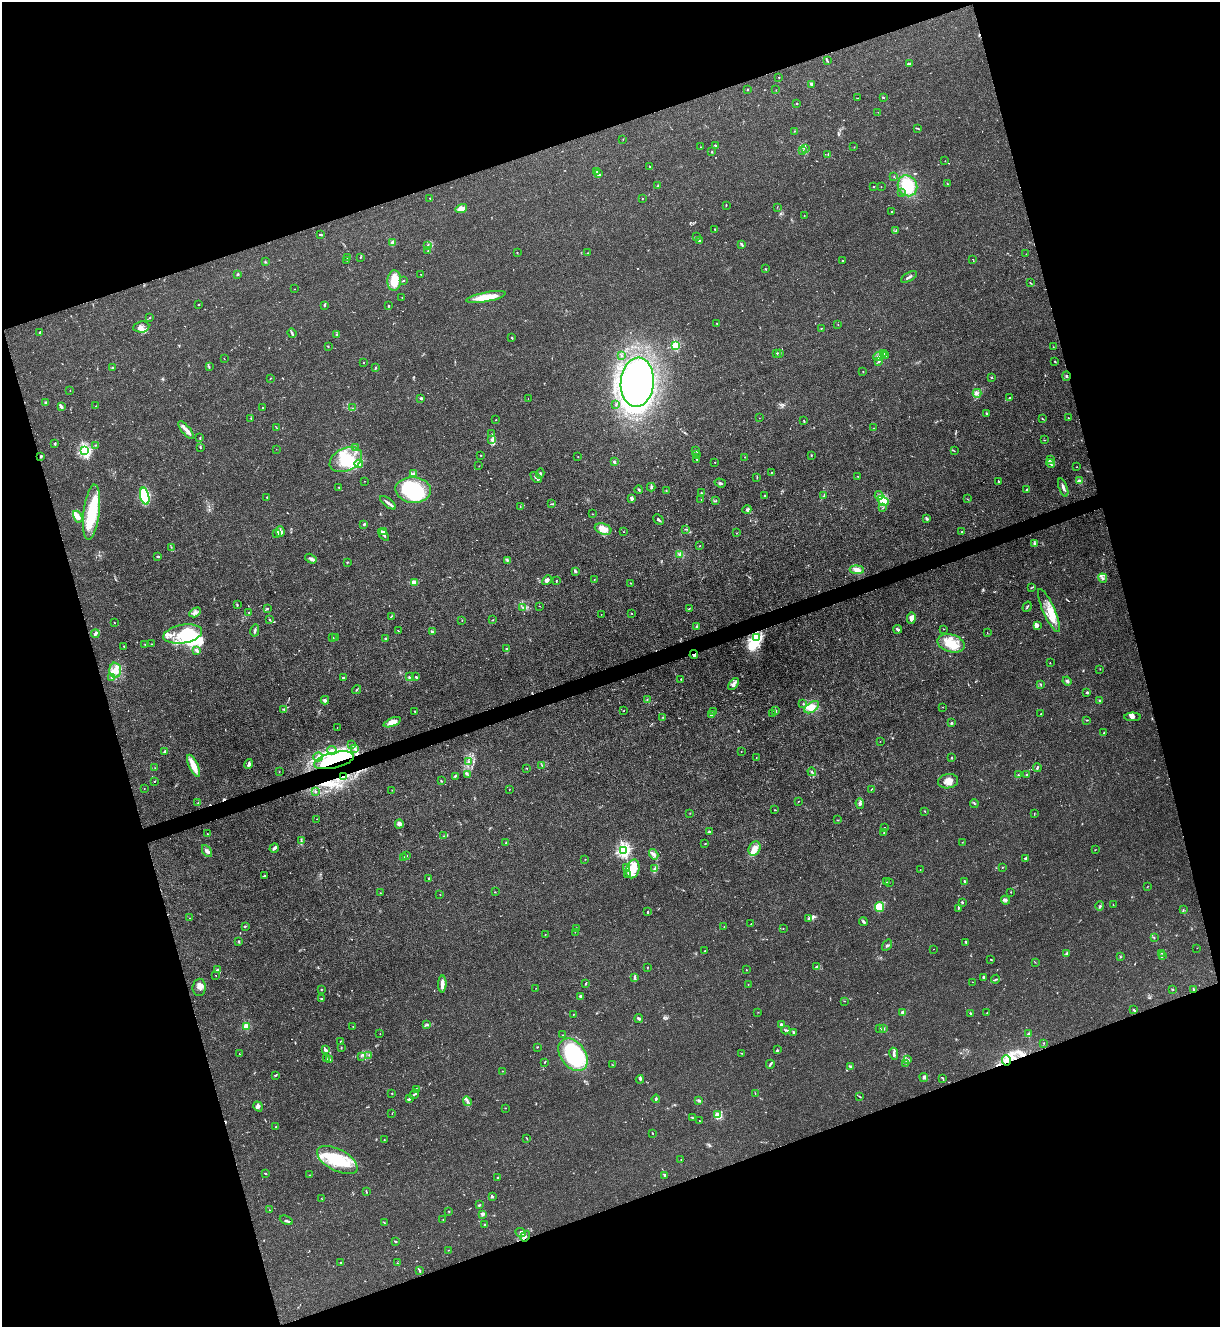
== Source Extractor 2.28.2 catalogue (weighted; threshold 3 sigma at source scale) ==
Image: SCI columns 146-5016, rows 5-5301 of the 5287 x 5305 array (HDU 1 of 3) = the unmasked area's bounding box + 8 px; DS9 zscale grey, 4 x 4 block average (1 PNG px = mean of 4 x 4 image px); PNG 1222 x 1329 px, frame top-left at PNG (2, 2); each listed source drawn as its Kron ellipse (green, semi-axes under 4 px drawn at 4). Shown black and unused: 37% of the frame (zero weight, under 3 of 4 exposures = <1% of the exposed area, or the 3 px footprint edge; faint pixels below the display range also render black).
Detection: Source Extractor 2.28.2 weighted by HDU 2 'WHT'. Background 0.0313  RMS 0.0027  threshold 0.0121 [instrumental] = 3 sigma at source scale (4.5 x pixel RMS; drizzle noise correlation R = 1.50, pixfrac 1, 0.05/0.05 arcsec/px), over >= 5 px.
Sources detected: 716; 4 too faint to see at this stretch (4 x 4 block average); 14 inside a brighter object's white glare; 8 cosmic-ray / hot-pixel residue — neither listed nor drawn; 34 coinciding with a brighter row at this scale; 72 inside a brighter listed object's ellipse — not listed separately; of the other 584, all 500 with FLUX_AUTO >= 0.406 (the completeness limit of this list) listed and drawn (84 fainter detections not listed), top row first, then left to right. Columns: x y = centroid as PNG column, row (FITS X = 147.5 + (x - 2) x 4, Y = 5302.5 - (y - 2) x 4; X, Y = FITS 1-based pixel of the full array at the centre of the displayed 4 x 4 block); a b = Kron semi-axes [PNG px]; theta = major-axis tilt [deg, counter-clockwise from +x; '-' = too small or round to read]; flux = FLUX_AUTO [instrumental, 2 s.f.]
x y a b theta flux
827 61 3 2 - 1.9
910 64 2 2 - 0.64
779 77 2 2 - 1.2
811 84 4 3 - 2.1
747 89 2 2 - 0.9
776 90 2 2 - 0.41
883 97 3 2 - 1.7
857 98 2 2 - 0.59
797 104 2 2 - 2.2
878 112 2 2 - 0.47
918 128 3 2 - 1.2
794 131 2 2 - 0.53
623 139 2 2 - 0.43
716 145 4 2 - 2.5
701 147 2 2 - 0.49
854 147 2 2 - 0.57
806 148 2 2 - 0.88
802 150 2 2 - 0.86
712 152 2 2 - 1.1
828 154 2 2 - 1.1
945 161 2 2 - 0.47
649 166 2 2 - 0.69
597 171 2 2 - 0.82
598 174 4 2 - 7.6
894 177 3 2 - 0.71
947 183 3 2 - 0.81
657 186 2 2 - 0.66
907 186 11 9 -59 49
874 187 2 2 - 0.68
881 187 2 2 - 0.48
901 193 2 2 - 0.94
430 198 2 2 - 0.96
642 198 2 2 - 0.62
726 205 2 2 - 1.1
777 207 2 2 - 0.5
461 209 6 4 17 11
891 212 2 2 - 0.93
804 216 2 2 - 0.5
715 229 2 2 - 1.1
896 231 3 2 - 2
320 234 3 2 - 1.9
697 236 2 2 - 0.41
699 241 3 2 - 1.2
392 243 2 2 - 33
741 244 3 2 - 1.9
428 245 3 2 - 1.2
428 250 2 2 - 0.64
517 252 2 2 - 0.53
587 253 2 2 - 0.46
1026 254 2 2 - 0.55
360 257 2 2 - 0.91
347 258 2 2 - 0.52
973 259 2 2 - 0.42
347 260 2 2 - 0.49
843 260 2 2 - 0.79
265 261 3 2 - 1.2
766 269 3 2 - 0.82
238 274 2 2 - 6.9
421 274 2 2 - 0.44
909 277 9 2 29 3.5
394 281 10 7 87 32
403 281 3 2 - 0.99
1030 283 3 2 - 0.95
294 289 2 2 - 0.5
402 297 2 2 - 0.65
486 297 20 4 10 33
199 305 2 2 - 0.84
324 305 3 2 - 1.7
388 305 3 2 - 1
150 317 2 2 - 0.85
717 323 2 2 - 1.2
838 324 2 2 - 0.68
141 327 8 5 7 7.8
821 328 2 2 - 0.81
40 333 2 2 - 5.2
292 333 5 2 - 2.7
337 334 3 2 - 1.1
512 338 3 2 - 1
675 345 2 2 - 130
328 346 2 2 - 0.89
1053 347 2 2 - 0.5
777 353 3 2 - 1.3
779 353 2 2 - 0.87
884 354 3 2 - 2.1
622 356 2 2 - 0.69
878 356 5 3 - 3.8
885 356 2 2 - 1.2
224 358 2 2 - 0.44
879 361 4 3 - 2.5
1055 361 3 2 - 0.92
363 362 2 2 - 1.9
209 367 2 2 - 0.83
113 368 2 2 - 1.4
375 368 3 2 - 1.2
863 372 2 2 - 0.75
1066 376 4 2 - 1.3
991 377 3 2 - 0.83
270 378 2 2 - 0.87
637 382 25 16 85 380
70 391 2 2 - 0.52
977 393 4 3 - 3.6
421 398 3 2 - 2.4
1010 398 3 2 - 1.1
528 399 2 2 - 0.65
46 403 3 2 - 2.1
616 405 2 2 - 0.49
96 406 2 2 - 0.83
61 407 4 2 - 2.3
263 408 2 2 - 0.8
353 408 3 2 - 0.73
987 414 4 2 - 1.4
251 418 2 2 - 0.47
759 418 2 2 - 0.42
1042 418 2 2 - 0.72
1068 418 2 2 - 0.73
496 419 2 2 - 0.59
803 420 2 2 - 0.49
276 428 3 2 - 0.69
873 428 2 2 - 0.49
186 430 11 3 -51 8.9
491 434 2 2 - 0.92
200 438 3 2 - 0.65
491 439 4 2 - 2
1045 440 2 2 - 0.73
55 444 2 2 - 2.1
95 445 2 2 - 0.69
200 447 2 2 - 0.77
356 448 2 2 - 1.9
276 449 2 2 - 0.42
85 451 2 2 - 300
696 451 3 2 - 0.79
954 451 2 2 - 0.45
697 454 3 2 - 0.76
480 455 2 2 - 0.98
811 455 2 2 - 0.83
41 456 3 2 - 1.8
578 457 2 2 - 0.79
745 457 2 2 - 0.53
697 459 2 2 - 0.94
1051 459 3 2 - 1.6
346 460 17 11 25 53
614 462 2 2 - 13
715 462 2 2 - 0.56
1051 463 5 2 - 3.4
359 464 4 3 - 4.1
479 466 2 2 - 0.59
1077 467 2 2 - 0.55
540 473 5 2 - 3.4
771 473 2 2 - 0.97
413 474 3 2 - 2.5
858 476 2 2 - 0.59
536 477 6 2 -45 4.2
757 477 3 2 - 0.94
364 481 2 2 - 0.54
999 481 2 2 - 0.92
1079 481 2 2 - 33
720 483 5 2 - 2.6
339 487 2 2 - 2.7
651 487 4 2 - 2.2
1063 488 9 2 -70 6.5
1027 489 2 2 - 6.3
413 490 18 13 -4 74
639 490 4 2 - 1.8
666 491 2 2 - 1.5
702 493 2 2 - 0.92
764 495 2 2 - 1.3
879 495 4 2 - 3.2
145 496 8 4 -77 130
823 496 2 2 - 1.1
267 497 2 2 - 1.2
632 498 4 3 - 3.5
701 499 2 2 - 0.45
967 499 2 2 - 0.45
716 500 2 2 - 0.82
883 501 6 4 -32 18
388 503 9 2 -37 5.8
551 504 3 2 - 1.3
520 506 2 2 - 0.62
883 508 3 2 - 0.82
747 509 4 3 - 3.9
92 512 28 8 83 73
592 514 2 2 - 0.59
78 517 6 4 -62 14
926 518 3 2 - 2.1
658 520 6 2 -43 2.7
364 524 3 2 - 1.7
603 529 8 5 -18 19
685 529 2 2 - 0.92
280 532 5 3 - 4.2
383 532 3 2 - 6.9
623 532 2 2 - 0.45
962 532 2 2 - 3.3
277 533 3 2 - 1.3
737 533 2 2 - 0.51
384 535 7 2 -52 4.5
1034 543 4 2 - 2.5
700 546 2 2 - 0.65
171 547 2 2 - 0.61
680 554 3 2 - 4.3
158 556 4 2 - 1.6
311 559 6 3 -32 3.9
507 560 2 2 - 1.1
347 562 2 2 - 0.67
857 570 7 4 -6 9
575 571 4 2 - 3.3
1103 578 5 2 - 2.8
594 579 2 2 - 0.68
547 580 5 4 - 4.9
556 580 3 2 - 1
414 582 4 3 - 7
631 583 2 2 - 0.48
1031 588 2 2 - 0.88
237 605 3 2 - 1.3
540 606 2 2 - 0.42
523 607 3 2 - 0.86
1027 607 5 2 - 1.9
267 608 3 2 - 2
689 609 3 2 - 0.83
1049 610 23 6 -66 26
195 612 6 3 31 4.5
249 612 2 2 - 0.7
632 613 2 2 - 0.74
601 614 2 2 - 0.44
391 616 2 2 - 0.78
911 618 6 4 85 8.3
269 620 2 2 - 1.2
462 620 2 2 - 0.77
493 620 2 2 - 0.42
114 622 2 2 - 0.92
1037 626 4 3 - 2.6
697 627 3 2 - 1.9
898 629 4 2 - 3.7
944 629 2 2 - 0.52
255 631 6 2 76 2.7
398 631 2 2 - 0.68
433 632 4 2 - 1.5
987 633 2 2 - 0.55
95 634 4 2 - 5
183 634 19 9 10 85
333 637 2 2 - 0.52
335 638 2 2 - 1.3
385 638 3 2 - 1.5
756 638 2 2 - 340
951 643 14 8 -16 29
145 644 3 2 - 0.73
152 644 2 2 - 0.62
124 646 2 2 - 1.3
506 649 2 2 - 1.6
197 650 4 2 - 4.8
694 655 4 3 - 4.1
1050 663 2 2 - 1.6
1100 669 2 2 - 0.45
115 670 8 6 -88 12
409 677 3 2 - 1.4
416 677 3 2 - 1.3
112 678 2 2 - 0.99
343 678 2 2 - 13
681 679 3 2 - 0.55
1067 681 4 3 - 3
733 684 7 3 55 5.6
1041 684 2 2 - 0.96
356 690 4 2 - 1.4
1087 692 2 2 - 9.5
325 700 4 3 - 3.3
647 700 2 2 - 0.44
1100 701 2 2 - 0.73
803 704 3 2 - 0.71
812 707 8 5 36 12
942 707 2 2 - 0.53
284 710 3 2 - 0.47
624 710 2 2 - 0.67
415 711 3 2 - 1.8
776 711 3 2 - 1.9
713 712 2 2 - 0.92
773 713 3 2 - 0.85
711 714 3 2 - 1.7
1041 714 2 2 - 2.8
663 717 2 2 - 0.6
1133 717 8 3 0 3.6
1087 720 2 2 - 0.98
392 722 9 4 21 21
951 723 2 2 - 2.5
337 728 2 2 - 0.41
1104 733 2 2 - 0.68
880 741 2 2 - 0.49
351 745 3 2 - 0.94
355 749 2 2 - 1.6
332 750 5 4 - 5.7
741 751 2 2 - 0.43
165 752 2 2 - 19
318 757 5 2 - 2.8
756 757 2 2 - 0.56
951 758 2 2 - 1.7
334 760 20 7 13 82
469 761 3 2 - 2.2
249 764 5 3 - 3.9
542 765 3 2 - 0.84
193 766 12 4 -65 23
1037 767 4 2 - 2.3
155 768 2 2 - 1.2
527 768 2 2 - 0.61
279 772 2 2 - 0.57
812 772 4 2 - 1.8
468 775 2 2 - 0.74
1018 775 2 2 - 0.92
1026 775 2 2 - 1.2
455 776 3 2 - 1.4
343 777 3 2 - 2.3
154 781 2 2 - 0.61
441 781 2 2 - 1.4
948 781 10 7 7 14
144 789 2 2 - 0.54
871 789 2 2 - 0.65
392 790 2 2 - 0.44
509 790 2 2 - 0.47
315 791 2 2 - 1.2
798 801 2 2 - 0.78
198 803 2 2 - 0.56
860 803 5 3 - 3.7
974 804 4 2 - 1.5
775 810 2 2 - 0.6
925 811 2 2 - 0.99
690 813 2 2 - 0.61
1034 814 2 2 - 0.52
317 819 2 2 - 1.1
837 820 2 2 - 0.97
399 824 4 4 - 4
885 828 2 2 - 2.3
709 832 2 2 - 3.4
884 833 2 2 - 0.88
207 834 2 2 - 1.1
444 836 3 2 - 1.1
301 841 3 2 - 1.8
506 842 3 2 - 0.87
962 842 2 2 - 0.57
705 844 2 2 - 0.74
274 848 5 2 - 4.1
754 848 7 5 66 11
624 850 2 2 - 360
1095 850 3 2 - 0.49
207 851 6 3 -58 4.6
654 854 6 2 -56 3.5
406 856 2 2 - 0.78
404 857 2 2 - 1.4
1026 858 3 2 - 3.4
585 859 2 2 - 0.64
1002 867 2 2 - 0.78
627 868 2 2 - 0.92
633 869 9 6 75 19
655 869 3 2 - 2.3
920 870 2 2 - 0.59
627 875 3 2 - 1.6
264 876 3 2 - 1.4
429 878 2 2 - 2.1
965 881 2 2 - 2.3
886 882 2 2 - 0.44
889 883 2 2 - 0.42
1147 886 2 2 - 0.55
495 892 2 2 - 1
1011 892 2 2 - 0.67
380 893 2 2 - 0.44
440 894 2 2 - 0.92
1006 900 4 3 - 3.3
962 902 2 2 - 2.2
1113 905 2 2 - 0.79
1100 906 5 2 - 2.1
879 907 5 4 - 30
958 908 3 2 - 1.3
1183 910 2 2 - 0.91
648 912 2 2 - 2.7
190 918 2 2 - 0.44
808 919 3 2 - 1.2
863 922 5 3 - 2.3
751 924 2 2 - 0.57
245 926 2 2 - 1.6
724 927 2 2 - 0.65
576 928 2 2 - 0.54
783 929 2 2 - 0.42
575 932 2 2 - 0.46
545 934 2 2 - 0.45
1154 938 2 2 - 0.68
239 941 3 2 - 1.1
966 942 3 2 - 1.9
887 945 6 2 57 2.3
1197 948 2 2 - 0.42
933 949 2 2 - 0.41
705 951 2 2 - 0.83
1067 953 3 2 - 4.5
1162 953 2 2 - 0.57
1163 955 3 2 - 0.56
1120 957 3 2 - 1.1
991 960 3 2 - 0.81
1035 962 2 2 - 0.65
817 967 3 2 - 1.7
648 968 2 2 - 0.61
218 970 4 2 - 2
746 970 2 2 - 0.48
216 975 2 2 - 0.59
984 977 2 2 - 2.4
635 978 3 2 - 1.3
996 979 4 2 - 1.4
972 982 2 2 - 0.49
586 983 3 2 - 1.7
442 984 8 3 88 13
748 984 2 2 - 0.58
199 987 9 6 83 8.4
536 988 2 2 - 0.46
321 989 2 2 - 1.3
1172 989 3 2 - 0.91
1194 990 2 2 - 1.1
580 996 2 2 - 3.9
321 999 3 2 - 1.3
844 1001 3 2 - 0.69
1134 1010 3 2 - 2.4
758 1012 2 2 - 0.62
902 1012 2 2 - 19
970 1013 3 2 - 2
987 1013 2 2 - 0.48
573 1015 2 2 - 0.59
639 1019 4 2 - 3.4
781 1024 3 3 - 4.1
427 1025 2 2 - 1.2
246 1026 2 2 - 72
353 1026 2 2 - 0.47
880 1029 2 2 - 0.79
883 1029 3 2 - 2.2
786 1030 4 2 - 2.2
380 1033 2 2 - 0.41
794 1033 3 2 - 2.5
1028 1034 3 2 - 2
562 1035 2 2 - 0.44
340 1041 3 2 - 0.8
1043 1043 2 2 - 0.58
537 1047 2 2 - 1.4
341 1048 2 2 - 0.84
325 1050 3 2 - 5.4
778 1050 3 2 - 1.3
741 1053 3 2 - 0.8
239 1054 2 2 - 0.88
894 1054 6 2 -81 5.2
369 1055 2 2 - 0.55
573 1055 18 12 -53 170
361 1056 2 2 - 0.65
326 1059 3 2 - 1.7
329 1059 3 2 - 1.7
908 1060 2 2 - 0.93
1006 1060 5 3 - 4.6
545 1062 3 2 - 0.91
906 1063 2 2 - 0.7
770 1064 4 2 - 3
613 1065 2 2 - 0.55
850 1067 3 2 - 0.92
503 1071 2 2 - 0.5
275 1076 2 2 - 0.72
924 1077 4 4 - 3.5
943 1078 3 2 - 1.6
640 1079 4 2 - 2.5
417 1089 4 2 - 1.9
392 1093 2 2 - 0.97
755 1093 2 2 - 0.63
414 1094 5 2 - 2.2
860 1097 3 2 - 1
409 1098 3 2 - 2.2
656 1099 4 2 - 2.1
467 1101 5 2 - 3.6
699 1101 2 2 - 1.5
258 1106 5 2 - 2.5
505 1108 2 2 - 0.69
392 1114 2 2 - 0.45
718 1115 4 3 - 14
692 1118 2 2 - 1.2
700 1121 2 2 - 0.59
276 1127 2 2 - 0.85
652 1133 2 2 - 1.1
384 1139 2 2 - 0.56
527 1139 3 2 - 0.87
337 1160 22 10 -28 78
681 1160 2 2 - 0.49
265 1173 3 2 - 1.2
310 1175 2 2 - 0.64
665 1175 3 2 - 2
497 1178 2 2 - 2.5
366 1192 3 2 - 1.1
492 1196 3 2 - 3.1
321 1198 2 2 - 0.49
480 1205 3 2 - 1.5
269 1210 2 2 - 0.47
449 1212 2 2 - 0.57
482 1214 3 2 - 3.1
286 1220 7 2 -26 3.2
443 1220 3 2 - 0.91
384 1222 2 2 - 0.49
485 1224 2 2 - 1.6
521 1232 5 4 - 7.5
525 1236 6 2 56 3.1
395 1241 3 2 - 1.7
449 1250 2 2 - 0.75
341 1262 2 2 - 0.53
397 1263 3 2 - 0.84
420 1271 2 2 - 1.6
Overlapping masked pixels (flux is a lower limit): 6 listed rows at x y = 756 638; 694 655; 334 760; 343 777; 1006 1060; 525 1236
Diffuse or blended objects may show on this block-average render without a row.